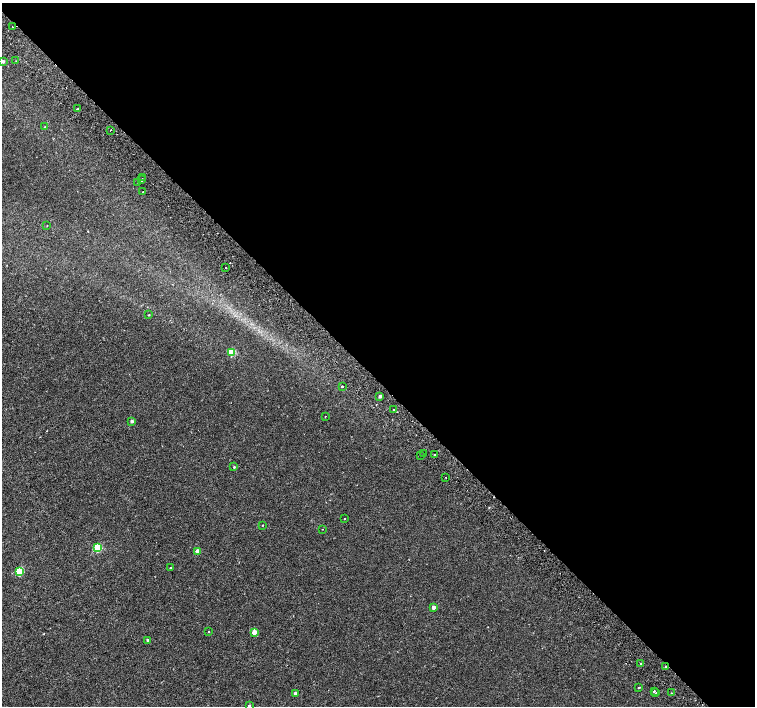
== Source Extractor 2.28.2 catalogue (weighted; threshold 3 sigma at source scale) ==
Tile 8 of 4 x 4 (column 4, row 2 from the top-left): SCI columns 4569-6074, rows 3080-4487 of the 6118 x 6093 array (HDU 1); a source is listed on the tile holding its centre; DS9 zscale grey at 2 x 2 block average (1 PNG px = mean of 2 x 2 image px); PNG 757 x 708 px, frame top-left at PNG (2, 3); each listed source drawn as its Kron ellipse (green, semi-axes under 4 px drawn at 4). Shown black and unused: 54% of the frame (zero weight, under 2 of 3 exposures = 3% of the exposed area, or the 3 px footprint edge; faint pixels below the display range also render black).
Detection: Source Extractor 2.28.2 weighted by HDU 2 'WHT'; one run over the whole footprint, this tile lists its part. Background 0.00139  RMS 0.0023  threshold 0.0105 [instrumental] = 3 sigma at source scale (4.5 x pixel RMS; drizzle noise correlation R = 1.50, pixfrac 1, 0.0396/0.0396 arcsec/px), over >= 5 px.
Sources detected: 44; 1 cosmic-ray / hot-pixel residue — neither listed nor drawn; the other 43 listed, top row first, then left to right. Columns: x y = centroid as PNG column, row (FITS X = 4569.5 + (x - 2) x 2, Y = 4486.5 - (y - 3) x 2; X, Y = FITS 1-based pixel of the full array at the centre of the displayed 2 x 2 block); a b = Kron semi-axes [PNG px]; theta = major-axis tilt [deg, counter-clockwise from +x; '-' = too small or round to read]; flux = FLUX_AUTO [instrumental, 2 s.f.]
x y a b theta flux
12 27 2 2 - 3.1
3 61 2 2 - 2
16 61 2 2 - 1.4
78 109 3 2 - 4
45 127 3 2 - 0.49
110 130 2 2 - 0.42
142 178 2 2 - 5.9
142 180 2 2 - 3.3
137 182 2 2 - 0.26
143 192 2 2 - 0.47
47 226 2 2 - 0.19
226 268 2 2 - 1
148 315 2 2 - 0.27
231 352 3 3 - 26
342 386 2 2 - 1.3
380 396 2 2 - 2.2
393 410 2 2 - 0.9
325 416 2 2 - 0.3
132 421 3 2 - 1.3
424 454 2 2 - 4.9
435 455 2 2 - 4.5
421 456 2 2 - 0.5
234 467 3 3 - 0.53
446 477 2 2 - 0.22
345 519 2 2 - 0.42
263 525 2 2 - 0.24
322 529 2 2 - 0.2
97 548 3 3 - 38
198 551 3 2 - 5.1
170 568 2 2 - 1.1
19 571 3 3 - 21
433 607 2 2 - 3.1
209 631 2 2 - 0.4
254 632 3 2 - 6.8
148 640 2 2 - 2.5
641 663 2 2 - 1.3
666 667 2 2 - 0.78
639 687 2 2 - 0.78
654 691 2 2 - 1.4
295 693 2 2 - 2.1
656 693 2 2 - 0.79
671 693 2 2 - 0.29
249 706 3 2 - 0.85
Overlapping masked pixels (flux is a lower limit): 1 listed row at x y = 666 667
Isophote crosses this tile's border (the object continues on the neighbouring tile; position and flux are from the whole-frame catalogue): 2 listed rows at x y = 3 61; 249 706
Diffuse or blended objects may show on this block-average render without a row.